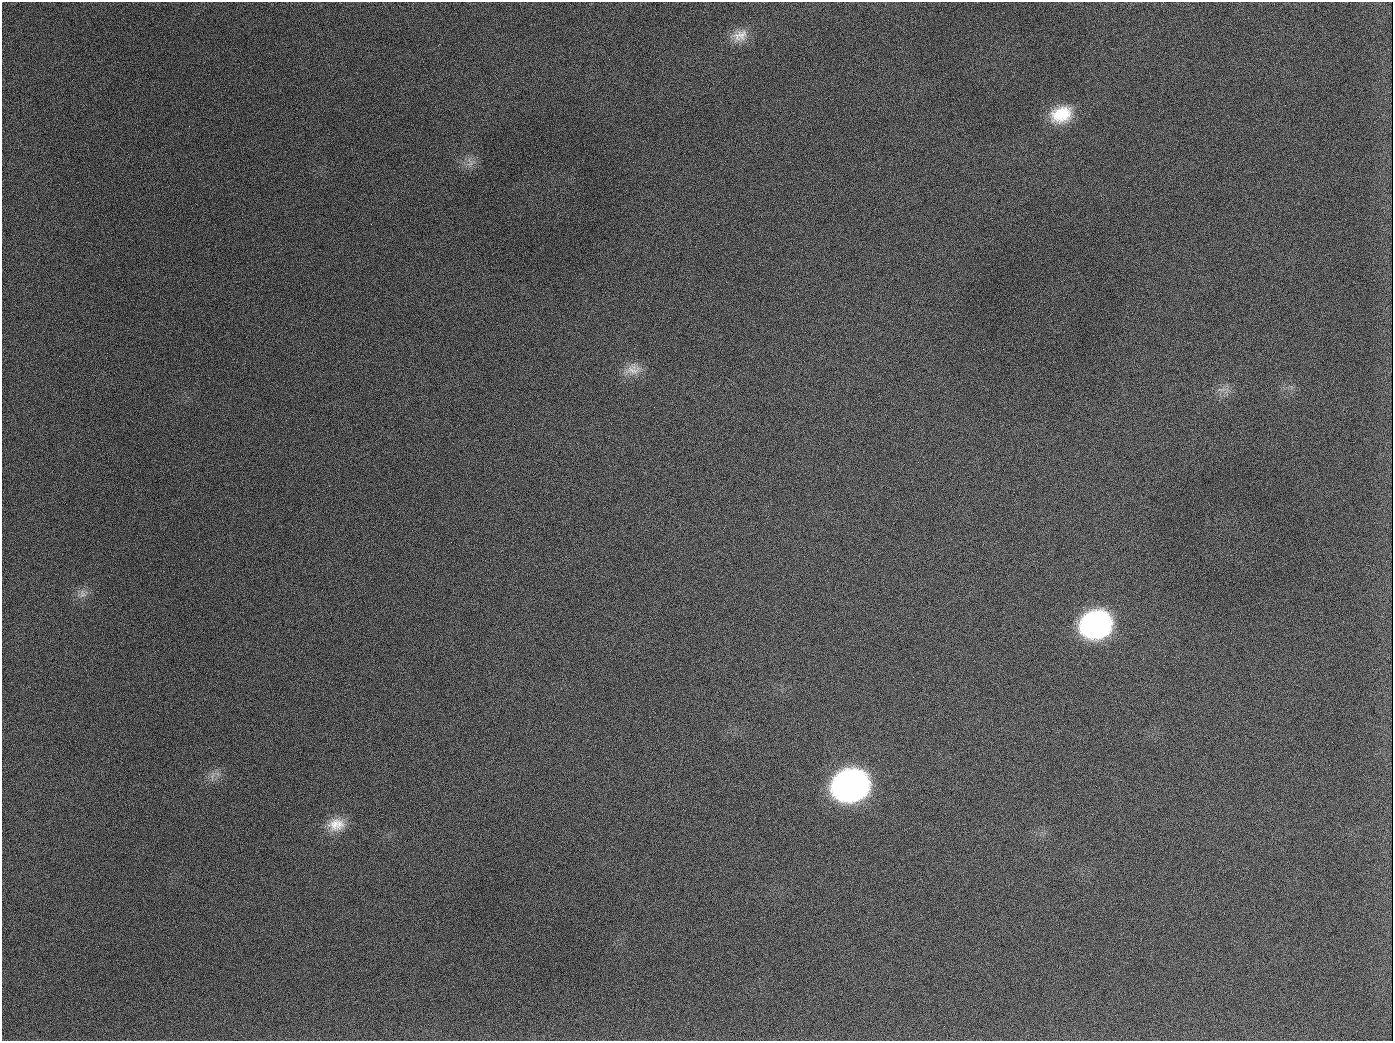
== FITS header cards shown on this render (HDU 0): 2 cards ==
NAXIS1  =                 1391
NAXIS2  =                 1039

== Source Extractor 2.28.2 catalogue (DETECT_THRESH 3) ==
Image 1391 x 1039 px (HDU 0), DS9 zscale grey, 1 PNG px = 1 image px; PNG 1395 x 1043 px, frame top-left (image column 1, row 1039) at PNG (2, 2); no overlay
Background 2130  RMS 85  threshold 254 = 3 sigma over >= 5 px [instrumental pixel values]
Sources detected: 13; all 13 listed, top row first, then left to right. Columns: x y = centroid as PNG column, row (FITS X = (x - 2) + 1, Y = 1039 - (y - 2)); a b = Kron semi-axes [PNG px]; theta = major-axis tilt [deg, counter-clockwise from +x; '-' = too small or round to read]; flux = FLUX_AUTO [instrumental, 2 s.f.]
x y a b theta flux
740 36 22 16 26 9.2e+04
1061 114 26 19 20 2.1e+05
189 126 3 2 - 6.2e+03
470 162 15 10 -77 4.3e+04
633 369 22 15 10 8.7e+04
1221 389 15 4 3 2.8e+04
654 407 2 2 - 3.4e+03
82 594 12 8 -82 3.6e+04
1096 624 24 20 17 1.7e+06
212 776 10 5 57 2.4e+04
851 785 25 20 15 3.7e+06
336 825 23 17 11 1.2e+05
944 1026 2 2 - 3.8e+03